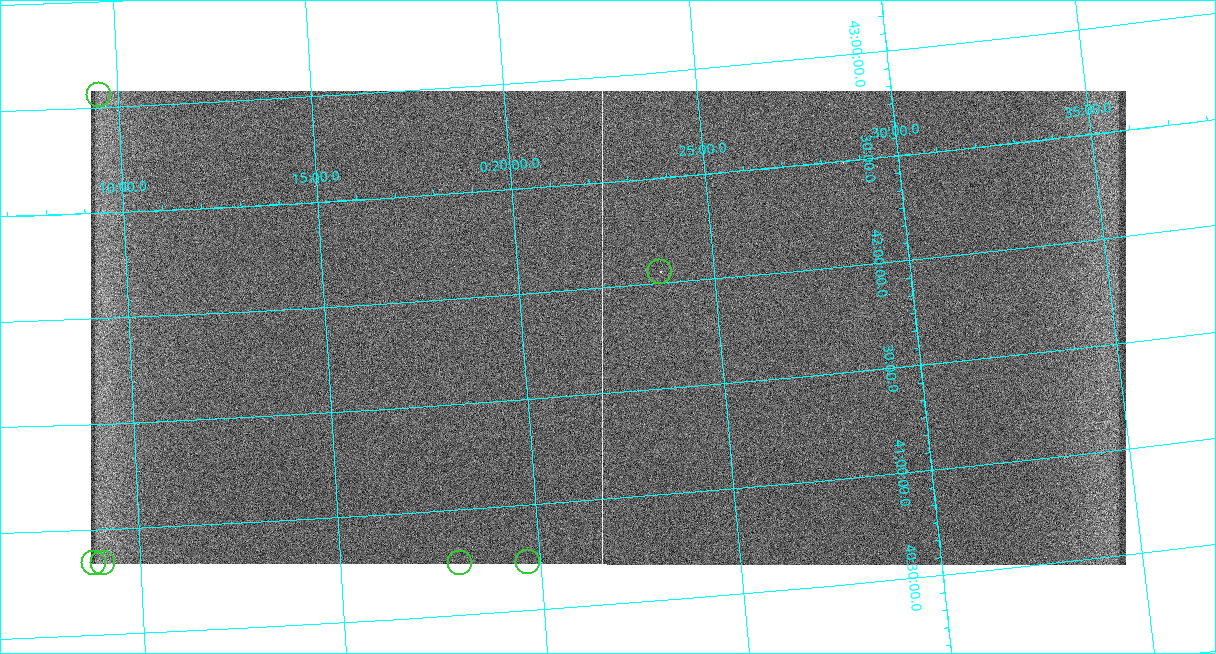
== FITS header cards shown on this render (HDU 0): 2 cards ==
NAXIS1  =                 2071 / Length of Axis 1 (Columns)
NAXIS2  =                  948 / Length of Axis 2 (Rows)

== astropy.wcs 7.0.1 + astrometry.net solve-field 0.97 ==
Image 2071 x 948 px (HDU 0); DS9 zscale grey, zoomed out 1/2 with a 90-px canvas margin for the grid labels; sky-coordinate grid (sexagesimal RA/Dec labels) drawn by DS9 from the SOLVED WCS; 6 Tycho-2 reference stars matched to detected sources circled (green)
Header WCS: none
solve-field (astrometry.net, Tycho-2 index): SOLVED blind (the file carries no WCS)
Solved WCS: RA---TAN/DEC--TAN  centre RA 00:22:11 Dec +41:49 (5.55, +41.81 deg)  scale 8.55 arcsec/px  FOV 295.0' x 135.0'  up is +5 deg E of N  parity flipped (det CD > 0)
(file carries no celestial WCS; the grid is the blind solution)
Tycho-2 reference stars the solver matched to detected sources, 6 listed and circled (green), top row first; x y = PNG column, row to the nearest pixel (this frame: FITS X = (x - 91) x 2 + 1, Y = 948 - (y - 91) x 2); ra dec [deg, ICRS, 3 dp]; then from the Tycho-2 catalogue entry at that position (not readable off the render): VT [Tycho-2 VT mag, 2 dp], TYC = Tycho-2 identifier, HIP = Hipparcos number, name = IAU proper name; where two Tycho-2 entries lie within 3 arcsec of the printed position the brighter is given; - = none
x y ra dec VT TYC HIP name
100 95 2.377 +43.060 8.36 2789-35-1 - -
660 272 5.909 +42.056 8.17 2791-1576-1 1867 -
528 562 4.923 +40.729 6.47 2786-272-1 1575 -
104 563 2.265 +40.843 7.04 2785-63-1 737 -
94 564 2.208 +40.841 7.66 2785-800-1 712 -
460 564 4.498 +40.747 7.88 2786-844-1 1445 -